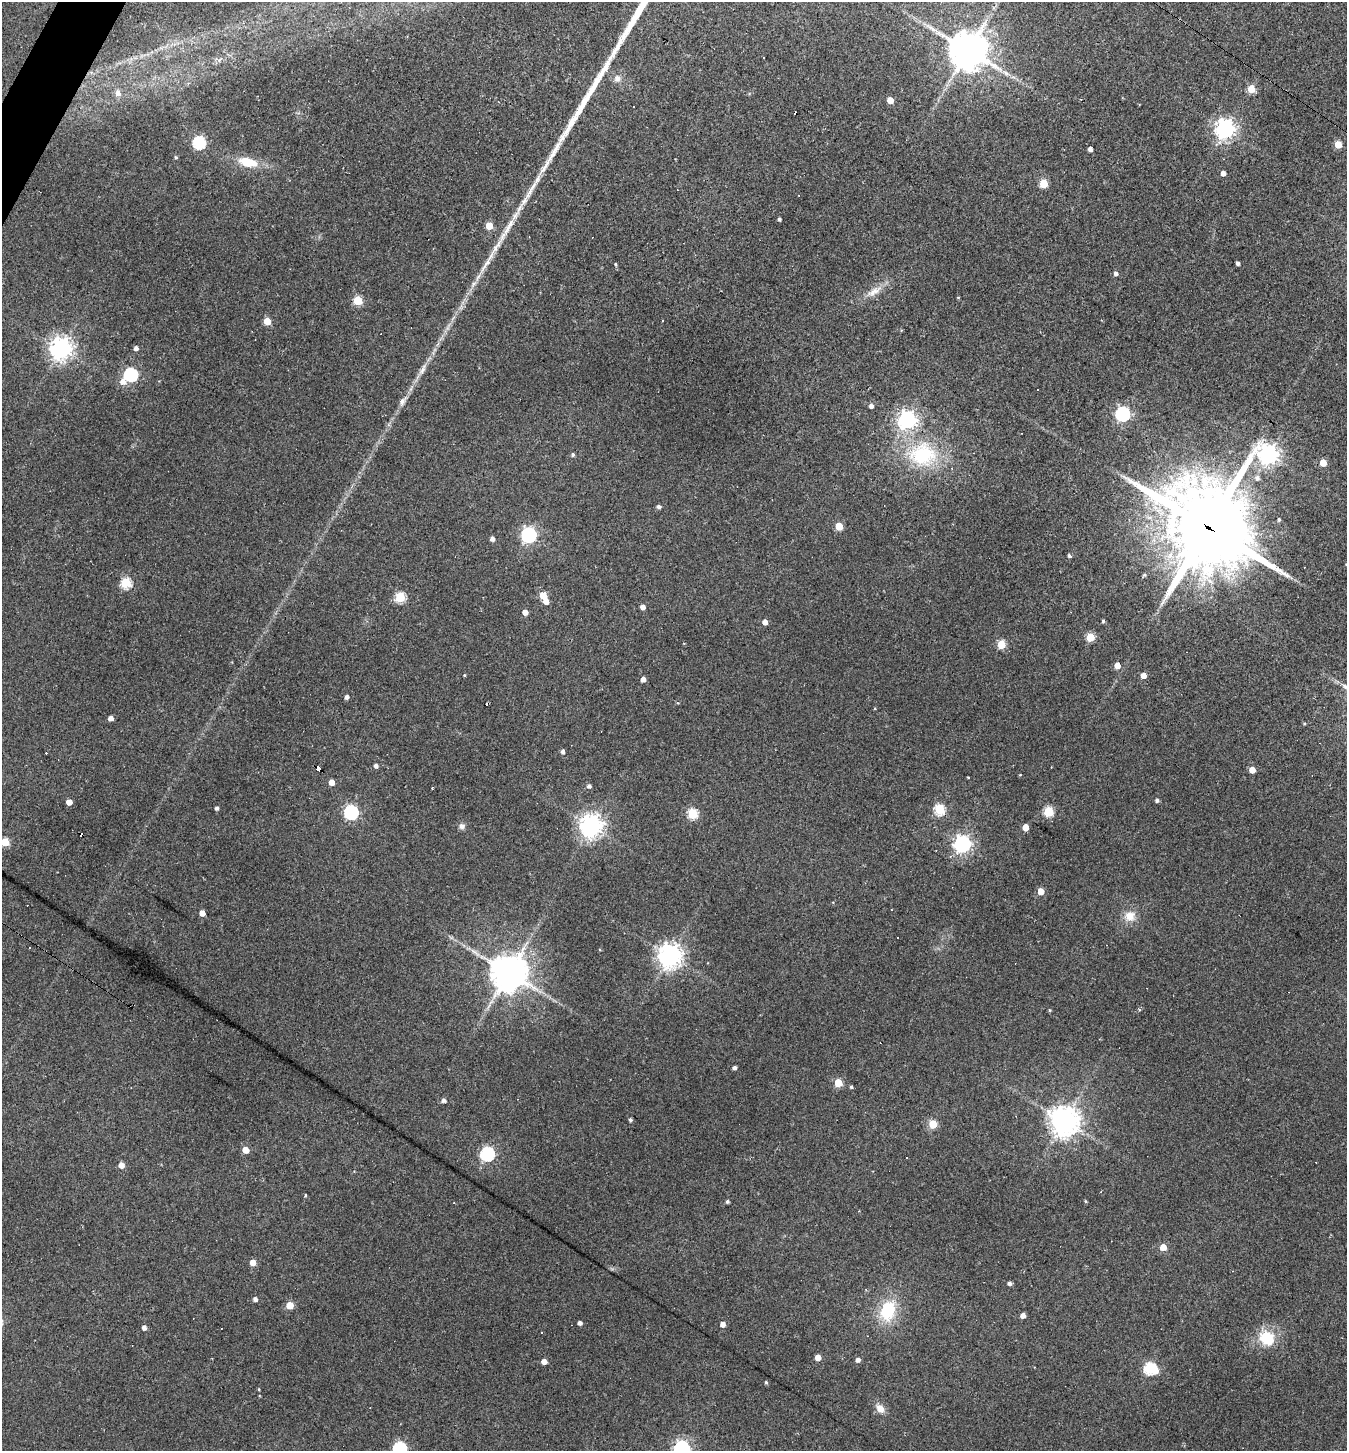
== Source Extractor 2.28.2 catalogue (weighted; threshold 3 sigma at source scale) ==
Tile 11 of 4 x 4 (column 3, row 3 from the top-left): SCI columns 2832-4176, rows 1449-2897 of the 5802 x 5794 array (HDU 1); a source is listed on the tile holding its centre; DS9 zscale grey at full resolution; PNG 1349 x 1453 px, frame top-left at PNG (2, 2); no overlay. Shown black and unused: <1% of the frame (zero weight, under 2 of 3 exposures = <1% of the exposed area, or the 3 px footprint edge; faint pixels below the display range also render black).
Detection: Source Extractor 2.28.2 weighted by HDU 2 'WHT'; one run over the whole footprint, this tile lists its part. Background 0.06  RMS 0.0065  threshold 0.0294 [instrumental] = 3 sigma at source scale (4.5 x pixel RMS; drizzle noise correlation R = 1.50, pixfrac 1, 0.05/0.05 arcsec/px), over >= 5 px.
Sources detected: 152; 19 cosmic-ray / hot-pixel residue — not listed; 3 inside a brighter listed object's ellipse — not listed separately; the other 130 listed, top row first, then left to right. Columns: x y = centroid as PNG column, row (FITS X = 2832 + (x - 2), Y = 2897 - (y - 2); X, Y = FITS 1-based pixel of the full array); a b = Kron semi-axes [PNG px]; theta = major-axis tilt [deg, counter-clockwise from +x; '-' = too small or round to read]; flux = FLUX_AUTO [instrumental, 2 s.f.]
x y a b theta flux
968 50 12 12 - 1600
617 78 9 9 - 3.8
1251 89 5 5 - 20
118 93 7 6 - 4.1
890 100 5 4 - 8.8
1139 104 3 2 - 0.81
634 107 3 3 - 1.3
1225 129 7 7 - 360
199 143 6 6 - 83
1338 144 5 5 - 15
1090 149 4 4 - 2.9
176 157 4 4 - 0.87
247 162 22 10 -14 16
1223 173 4 4 - 3.5
1044 184 5 5 - 25
779 219 3 3 - 1.5
489 226 5 5 - 14
507 229 59 7 59 20
1238 263 4 3 - 1.7
615 264 5 3 - 0.71
1116 274 5 4 - 2
473 284 13 5 52 3.4
874 291 27 9 29 8.5
958 298 5 3 - 0.5
358 300 5 5 - 30
267 321 5 5 - 13
136 348 4 4 - 2.4
61 349 7 7 - 510
423 369 21 7 63 5.5
131 374 6 6 - 100
123 381 7 7 - 4.9
402 402 7 5 63 3.7
871 406 4 4 - 2.9
1123 414 6 6 - 150
907 419 7 6 - 320
1268 454 8 7 - 400
573 455 5 4 - 1.2
923 455 38 31 -6 57
1323 463 5 5 - 13
1257 478 7 6 - 2.3
658 507 5 4 - 1.7
1279 519 4 4 - 1.1
839 526 5 5 - 17
1208 528 33 27 -41 7200
529 535 6 6 - 170
492 539 4 4 - 2.5
1069 556 4 3 - 1.5
1144 575 5 4 - 1
126 583 5 5 - 54
543 595 5 5 - 18
400 597 5 5 - 44
546 601 5 5 - 4.5
643 607 5 4 - 3.4
525 612 4 4 - 5.1
1103 621 4 4 - 0.98
765 622 4 4 - 4.4
1090 637 5 5 - 25
1001 644 5 5 - 22
1117 665 5 4 - 6.6
464 675 4 3 - 0.6
1143 675 4 4 - 6
643 679 5 4 - 3.3
346 697 5 4 - 2.2
486 704 3 3 - 1.6
110 718 4 4 - 4.3
1304 723 3 3 - 0.63
563 751 5 4 - 2.2
376 766 4 4 - 2.2
318 769 5 4 - 62
1252 770 5 4 - 7.7
1020 775 4 3 - 0.44
968 777 3 2 - 0.48
331 782 4 4 - 5.6
589 786 5 5 - 2
432 788 3 2 - 0.63
1157 800 4 4 - 1.7
69 802 4 4 - 6.4
217 808 4 3 - 1.9
940 809 6 5 - 50
351 812 6 6 - 130
1049 812 5 5 - 40
692 814 5 5 - 48
462 826 8 7 - 2.6
591 826 8 8 - 470
1025 827 5 5 - 11
5 842 5 5 - 25
962 844 7 6 - 260
950 856 4 4 - 1.2
1041 891 5 4 - 10
202 913 4 4 - 5.9
1130 916 14 13 - 8.5
670 956 8 8 - 570
509 973 12 12 - 1400
1050 1010 4 4 - 0.75
734 1068 4 3 - 1.9
838 1083 5 5 - 21
851 1087 4 4 - 0.95
444 1100 5 5 - 1.9
630 1119 4 4 - 1.3
1064 1121 9 9 - 870
933 1124 5 5 - 26
245 1150 5 4 - 8.6
487 1154 6 6 - 130
906 1157 3 2 - 0.76
121 1165 5 5 - 5
305 1195 4 2 - 0.77
1086 1201 4 3 - 0.7
727 1202 4 3 - 1.3
454 1203 3 3 - 0.52
1163 1247 5 5 - 9.6
253 1262 5 4 - 7.4
1009 1283 4 4 - 2.1
255 1299 4 4 - 2.5
290 1305 5 5 - 16
888 1311 23 16 71 29
1023 1315 4 4 - 3.7
580 1323 4 4 - 2.4
723 1324 4 4 - 4.5
144 1327 4 4 - 3.2
541 1333 3 2 - 0.66
1267 1338 21 17 -37 21
818 1358 4 4 - 6.9
858 1360 5 5 - 2.5
544 1362 4 4 - 5
1150 1368 7 6 - 77
766 1382 5 3 - 0.92
259 1389 4 3 - 0.57
880 1408 11 9 -51 5.6
400 1448 6 6 - 92
682 1448 6 6 - 200
Overlapping masked pixels (flux is a lower limit): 2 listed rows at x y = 1208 528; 318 769
Isophote crosses this tile's border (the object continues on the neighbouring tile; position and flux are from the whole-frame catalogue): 3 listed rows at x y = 5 842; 400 1448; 682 1448